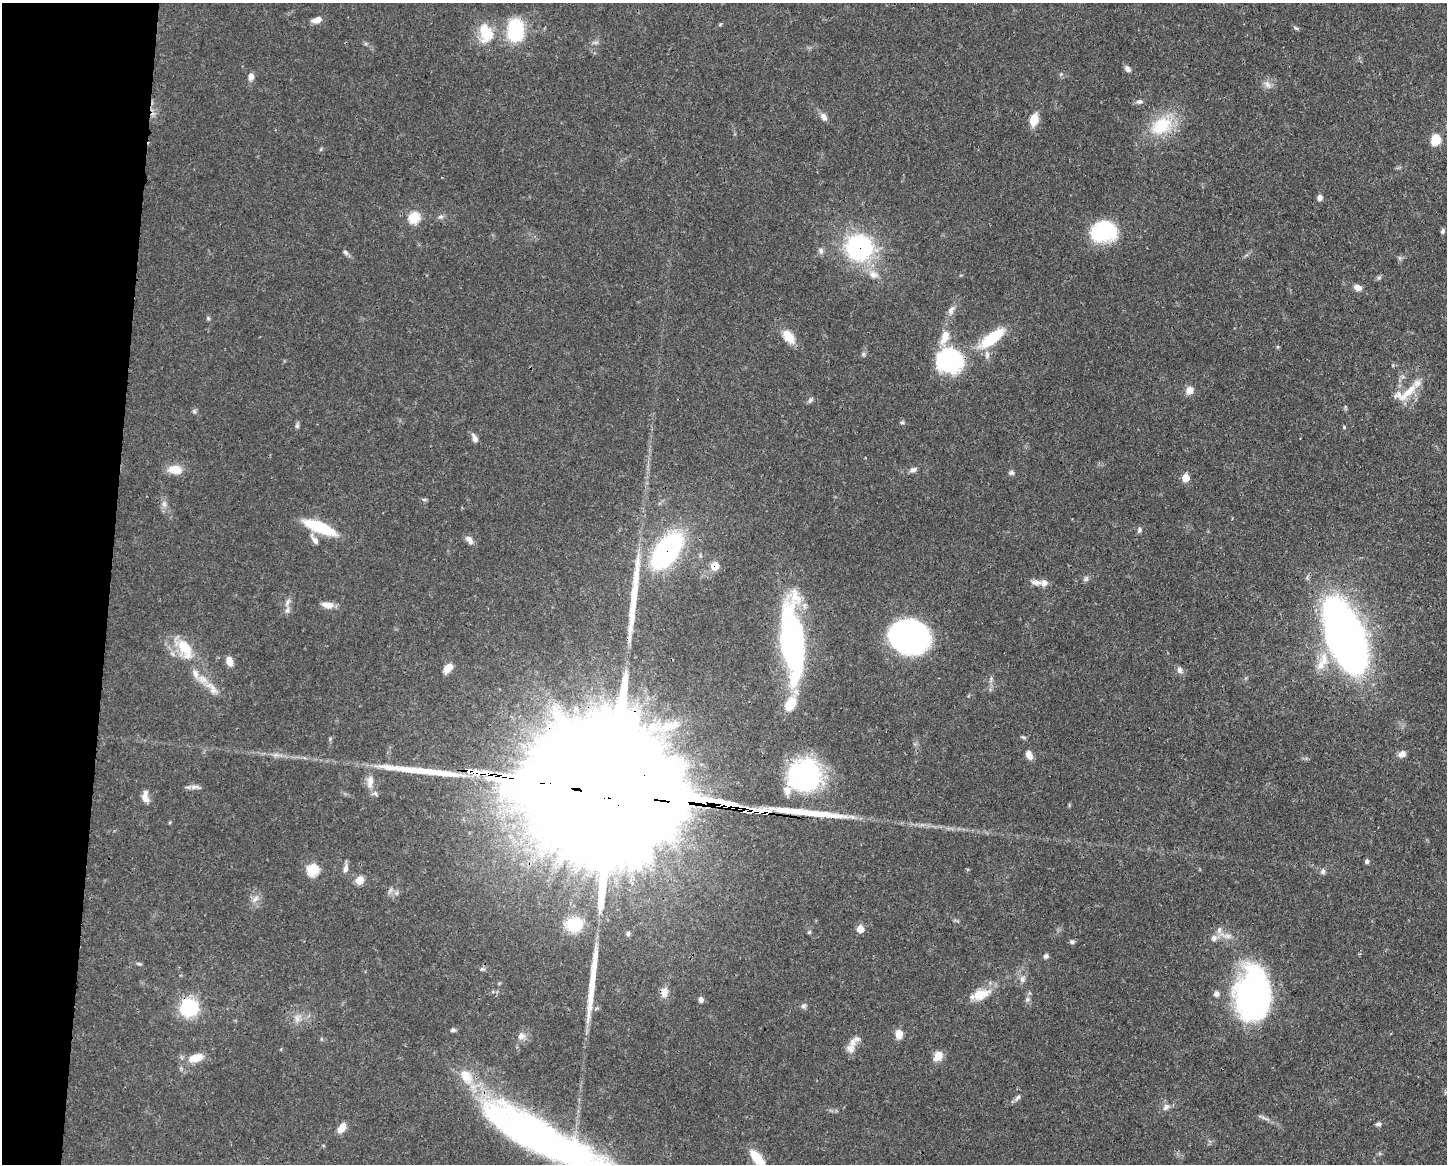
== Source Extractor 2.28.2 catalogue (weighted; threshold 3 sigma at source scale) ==
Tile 7 of 3 x 4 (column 1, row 3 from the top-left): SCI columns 112-1556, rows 1165-2326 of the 4670 x 4656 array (HDU 1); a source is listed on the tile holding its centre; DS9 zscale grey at full resolution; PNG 1449 x 1166 px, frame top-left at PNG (2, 3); no overlay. Shown black and unused: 8% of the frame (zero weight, under 3 of 4 exposures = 1% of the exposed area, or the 3 px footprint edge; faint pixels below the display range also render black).
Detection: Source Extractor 2.28.2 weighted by HDU 2 'WHT'; one run over the whole footprint, this tile lists its part. Background 0.0589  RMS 0.0034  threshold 0.0152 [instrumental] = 3 sigma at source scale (4.5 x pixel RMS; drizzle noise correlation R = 1.50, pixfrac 1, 0.05/0.05 arcsec/px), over >= 5 px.
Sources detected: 125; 2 inside a brighter object's white glare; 3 long thin detections or spike segments (spike, bleed or trail) — not listed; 11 inside a brighter listed object's ellipse — not listed separately; the other 109 listed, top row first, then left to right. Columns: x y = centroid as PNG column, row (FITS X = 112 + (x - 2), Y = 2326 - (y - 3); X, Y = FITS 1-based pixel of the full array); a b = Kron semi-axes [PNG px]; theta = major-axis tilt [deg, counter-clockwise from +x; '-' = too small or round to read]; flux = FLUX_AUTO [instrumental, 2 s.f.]
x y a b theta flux
317 20 11 7 18 2.5
720 24 6 4 4 0.39
1296 28 8 4 -35 0.57
515 30 21 14 88 24
486 33 28 18 -80 9.3
1127 69 9 6 -46 1.1
1061 74 5 5 - 0.46
251 77 9 6 87 2
1267 84 11 7 -61 1.7
1139 102 9 6 10 1
824 117 10 7 -59 1.8
1034 120 11 8 75 6.1
1161 126 34 23 32 15
1435 140 11 9 69 6.8
1320 198 7 6 - 1.3
441 217 8 5 19 0.85
414 218 6 6 - 21
1103 231 28 20 12 24
1443 231 7 5 75 0.67
859 248 15 14 - 67
821 251 9 7 -69 1.1
346 252 9 5 -46 0.87
873 274 14 10 -30 3
1358 288 10 7 -19 1.9
951 310 12 7 64 1.8
208 318 5 5 - 0.51
788 337 18 10 -52 5.6
992 338 37 12 37 15
863 354 6 5 - 0.59
949 360 30 27 -18 31
1189 390 9 8 - 2.6
1408 392 34 9 45 6.5
810 400 7 5 48 0.74
194 411 6 5 - 0.62
902 422 6 4 -1 0.46
297 426 7 6 - 0.69
1344 427 5 3 - 0.35
475 438 10 6 -70 1.6
175 470 18 11 -2 4.6
913 470 9 6 23 1.2
1012 473 7 7 - 0.8
1186 478 6 6 - 4.7
424 500 6 4 -19 0.51
164 504 8 7 - 1.3
319 527 41 11 -22 14
1139 530 7 5 79 0.79
314 540 17 7 -57 1.9
469 540 12 7 -59 1.8
667 551 29 15 52 82
715 566 7 7 - 6.1
1085 579 9 5 27 0.86
1036 582 17 7 -6 2.1
288 602 12 5 60 1.4
327 605 16 7 -8 2.8
908 636 33 25 -1 110
1346 636 61 26 -69 250
792 642 82 22 -86 84
185 648 30 16 -61 11
1324 659 20 10 -81 5.6
229 661 9 6 -72 3.2
448 668 12 8 52 3.3
1179 670 10 7 -67 1.2
203 679 16 10 -27 3.8
576 709 8 6 -75 1.2
669 726 42 13 17 12
1402 754 9 7 20 2
1029 755 11 7 -65 2.3
805 775 34 33 - 47
370 782 18 8 83 3.4
195 787 13 6 -4 1.5
611 791 137 29 -8 51000
145 797 16 8 -83 2.3
1367 861 6 5 - 0.68
345 868 12 6 81 1.5
313 870 7 6 - 20
1323 871 8 6 83 0.9
359 880 6 6 - 6
256 899 11 6 41 1.5
574 924 18 15 13 11
860 929 6 6 - 3.8
1219 930 10 6 81 1.4
809 932 6 4 44 0.45
628 933 6 5 - 0.77
1214 938 8 8 - 1.6
1072 942 6 6 - 0.72
1046 956 6 5 - 0.88
139 964 6 4 -1 0.51
482 969 8 4 -7 0.71
1022 979 10 7 81 1.4
664 992 13 9 81 2.4
981 994 26 13 22 6.4
1216 994 7 6 - 1.3
1253 995 52 34 -90 93
701 999 6 5 - 1.3
1027 999 7 6 - 0.85
803 1006 7 6 - 0.9
189 1008 17 16 - 21
453 1030 7 5 1 0.7
899 1034 10 7 -88 3.4
521 1036 12 9 2 2
852 1042 23 8 39 2.5
938 1056 13 10 56 3.4
196 1058 17 9 15 5.8
1017 1098 9 6 50 1.1
1166 1107 12 7 48 1.7
1378 1124 7 5 13 0.85
341 1128 12 7 57 3.1
545 1141 138 33 -29 160
757 1158 18 8 -50 8.6
Overlapping masked pixels (flux is a lower limit): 6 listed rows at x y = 859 248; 667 551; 715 566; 805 775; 611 791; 545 1141
Isophote crosses this tile's border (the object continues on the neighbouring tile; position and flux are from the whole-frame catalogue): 2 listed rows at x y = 545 1141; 757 1158